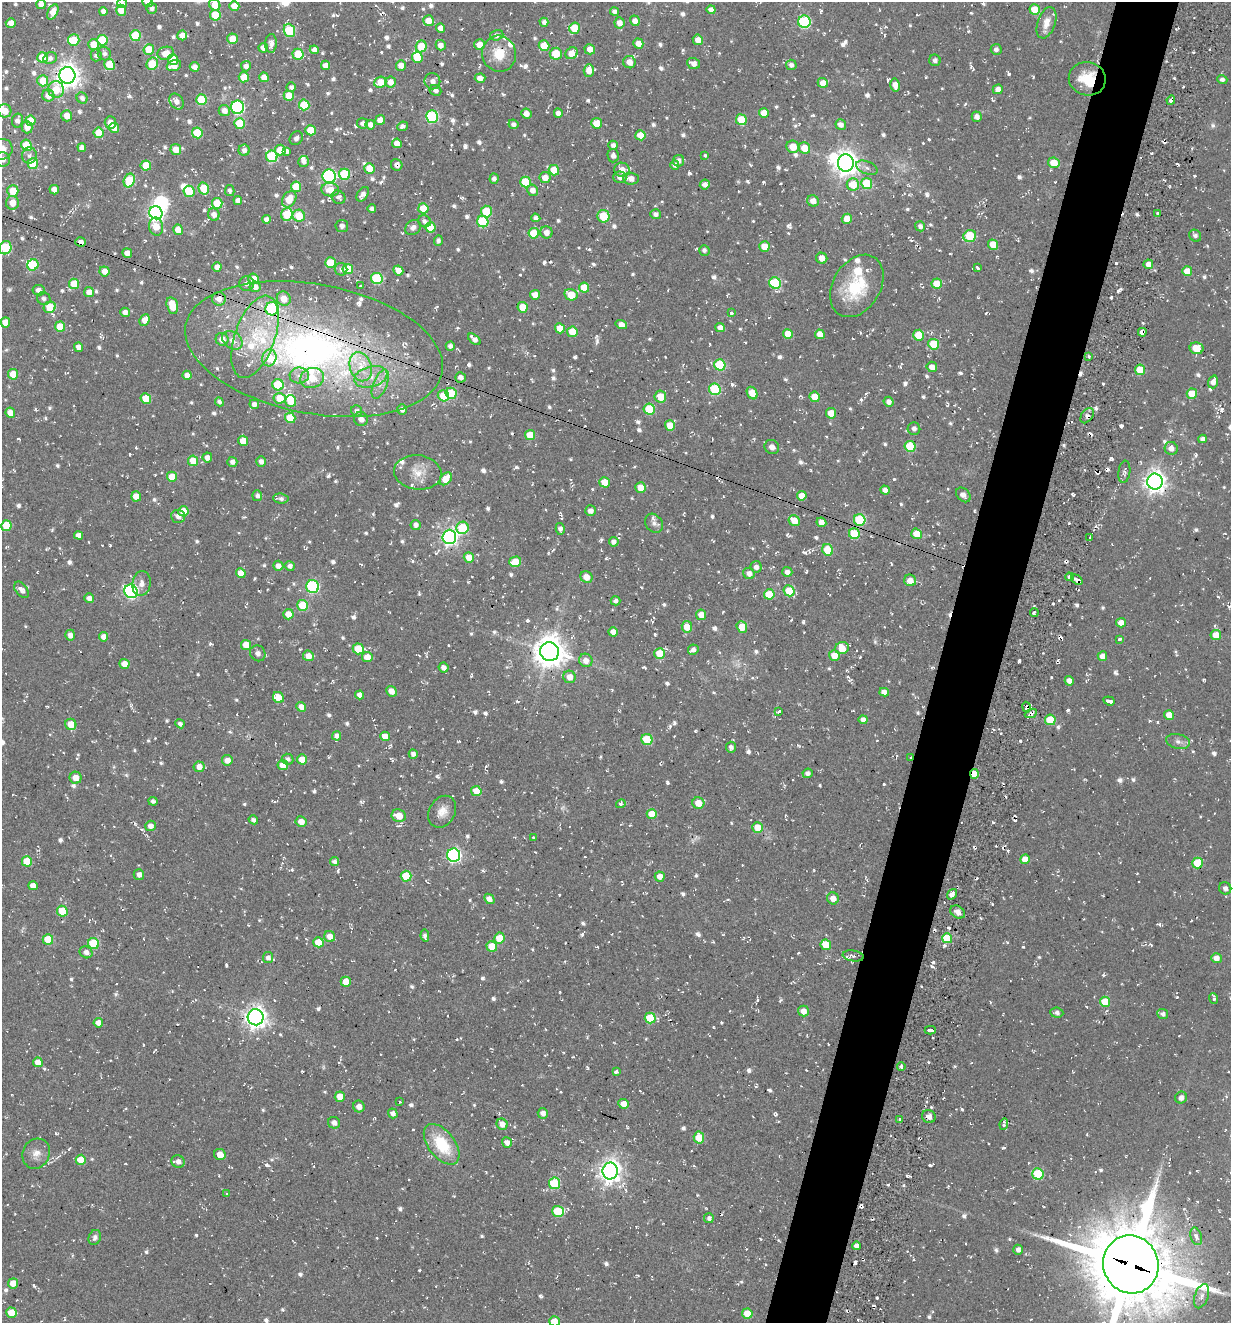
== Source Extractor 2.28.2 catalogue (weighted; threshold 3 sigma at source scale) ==
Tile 10 of 4 x 4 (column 2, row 3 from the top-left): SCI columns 1486-2714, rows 1343-2663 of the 5354 x 5304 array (HDU 1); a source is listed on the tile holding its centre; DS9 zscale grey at full resolution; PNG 1233 x 1325 px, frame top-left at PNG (2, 2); each listed source drawn as its Kron ellipse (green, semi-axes under 4 px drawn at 4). Shown black and unused: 5% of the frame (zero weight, under 2 of 3 exposures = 3% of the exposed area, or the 3 px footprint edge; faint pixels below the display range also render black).
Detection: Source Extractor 2.28.2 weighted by HDU 2 'WHT'; one run over the whole footprint, this tile lists its part. Background 0.0401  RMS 0.011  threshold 0.0517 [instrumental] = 3 sigma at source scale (4.5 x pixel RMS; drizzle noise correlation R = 1.50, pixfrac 1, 0.05/0.05 arcsec/px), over >= 5 px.
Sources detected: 1238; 2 too faint to see at this stretch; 6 inside a brighter object's white glare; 40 cosmic-ray / hot-pixel residue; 1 long thin detection or spike segment (spike, bleed or trail) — neither listed nor drawn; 23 inside a brighter listed object's ellipse — not listed separately; of the other 1166, all 500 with FLUX_AUTO >= 3.96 (the completeness limit of this list) listed and drawn (666 fainter detections not listed), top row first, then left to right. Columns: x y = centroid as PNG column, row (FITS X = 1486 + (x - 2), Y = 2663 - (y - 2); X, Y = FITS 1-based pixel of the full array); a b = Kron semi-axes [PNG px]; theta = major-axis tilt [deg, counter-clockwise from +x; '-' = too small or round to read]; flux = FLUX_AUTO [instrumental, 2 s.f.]
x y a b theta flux
148 2 5 5 - 6.9
122 3 5 5 - 6
41 4 5 4 - 7.9
215 5 6 5 - 20
234 6 5 5 - 14
152 8 5 5 - 5.1
121 10 5 5 - 18
711 10 4 4 - 7.3
1035 10 5 5 - 28
103 11 4 4 - 6.2
614 11 4 4 - 4.6
53 12 8 5 65 12
215 15 5 5 - 41
428 21 5 5 - 14
635 21 5 5 - 7.3
544 22 4 4 - 4.9
804 22 6 6 - 140
11 23 5 4 - 10
619 23 5 5 - 8.6
1046 23 16 9 71 14
440 28 4 4 - 8
575 28 5 5 - 36
289 30 7 5 -68 73
182 35 5 5 - 11
497 35 7 5 17 6.5
135 36 5 5 - 52
232 39 5 5 - 18
74 40 6 5 - 23
102 40 5 5 - 52
698 40 5 5 - 8.2
271 43 9 6 87 5
638 43 5 5 - 11
93 44 5 5 - 17
441 45 5 5 - 7.7
480 45 5 5 - 14
421 46 6 5 - 34
544 46 5 5 - 33
263 48 5 5 - 8.3
590 49 5 5 - 11
996 49 5 5 - 4.5
149 50 5 5 - 29
314 50 4 4 - 6.6
166 53 8 6 16 14
572 53 6 5 - 17
104 54 7 6 - 4.7
298 54 5 5 - 37
499 54 18 17 - 26
556 54 6 6 - 27
96 55 6 5 - 5.1
43 57 5 5 - 28
417 57 5 5 - 26
50 58 7 5 27 4.2
173 59 5 5 - 19
935 60 6 5 - 4
629 62 6 6 - 11
693 63 6 5 - 7
152 64 6 5 - 46
110 65 6 5 - 39
325 65 5 4 - 8.4
401 65 5 5 - 10
791 65 5 5 - 4.6
174 66 7 5 18 16
246 66 5 5 - 6.8
195 67 5 4 - 7.2
589 70 6 5 - 11
67 75 8 8 - 1100
244 77 5 5 - 20
264 77 5 5 - 12
480 78 5 4 - 7
1087 79 18 16 -11 35
1222 79 5 4 - 4.1
43 81 5 5 - 31
432 81 8 8 - 6.2
380 82 6 5 - 19
390 82 5 5 - 12
823 83 5 5 - 11
895 85 6 5 - 11
291 87 5 4 - 4.2
998 89 5 4 - 7.6
56 90 8 8 - 30
435 90 6 5 - 5.6
48 96 6 6 - 9.7
289 96 5 5 - 26
82 98 6 5 - 5
201 100 5 5 - 49
1171 100 5 3 - 4.8
176 102 8 6 -54 8.1
304 105 5 5 - 41
237 107 7 6 - 200
5 111 7 6 - 15
224 111 6 5 - 9.3
558 113 4 4 - 7.2
764 113 5 5 - 15
526 114 5 5 - 7.3
67 116 5 5 - 11
432 117 6 6 - 120
977 117 5 5 - 6.6
380 120 5 5 - 11
741 120 5 5 - 36
17 121 7 5 77 5.9
30 121 5 5 - 21
110 123 6 5 - 9
240 123 5 5 - 43
363 123 5 5 - 5.2
597 123 5 5 - 16
513 124 5 4 - 4
370 125 5 4 - 7.6
841 125 5 5 - 7.5
402 126 5 4 - 4.5
27 127 6 5 - 12
114 128 5 5 - 15
311 130 5 5 - 26
98 133 5 5 - 26
197 133 5 5 - 41
640 135 5 5 - 20
296 138 7 6 - 4.4
397 143 5 4 - 12
26 145 6 5 - 44
613 145 4 4 - 4.8
793 147 6 6 - 20
82 148 4 4 - 7.1
804 148 6 5 - 19
2 149 11 10 - 18
176 149 5 5 - 16
244 150 5 5 - 5.9
280 150 5 5 - 19
287 151 3 3 - 21
29 155 8 7 - 4.8
272 156 6 5 - 85
613 156 7 5 -78 4.7
705 156 3 3 - 11
3 159 7 7 - 7.1
678 161 6 5 - 6.2
304 162 5 5 - 4.8
846 163 8 8 - 1100
1054 163 6 5 - 21
33 164 5 5 - 47
146 165 5 5 - 30
397 165 6 5 - 6
675 165 5 4 - 4.6
369 168 5 5 - 20
867 168 11 6 -22 4.8
554 170 5 5 - 25
622 170 8 7 - 11
345 174 5 5 - 60
329 176 7 6 - 180
545 177 5 5 - 12
620 177 6 6 - 7.2
494 179 5 4 - 4.8
631 179 8 6 -7 9.5
129 181 7 5 67 63
525 182 5 5 - 45
867 183 5 5 - 51
705 185 5 5 - 6.4
853 185 6 6 - 27
296 187 5 5 - 35
204 188 6 5 - 39
54 190 5 4 - 12
330 190 9 7 -6 14
533 190 6 5 - 8.5
13 191 6 5 - 23
189 191 5 5 - 30
230 191 5 4 - 4
363 194 8 5 57 7.1
338 197 7 6 - 4.2
289 199 9 6 56 20
238 200 4 4 - 5.9
813 201 6 5 - 9.8
12 203 7 6 - 15
217 203 5 5 - 34
423 208 5 5 - 29
372 209 4 4 - 4.7
486 211 6 5 - 48
156 213 7 6 - 330
214 214 6 5 - 8.4
287 214 6 5 - 42
655 214 5 5 - 4.9
1158 214 4 3 - 6.9
299 216 6 6 - 28
603 216 6 6 - 39
536 218 4 4 - 5
266 219 4 4 - 6
847 219 5 5 - 17
424 221 6 5 - 4.4
483 222 6 5 - 66
342 226 6 6 - 4.2
920 226 5 5 - 5.1
156 227 9 7 -81 23
430 227 5 5 - 27
413 228 8 6 44 6.1
178 230 5 5 - 17
546 232 6 6 - 7.2
534 233 5 5 - 40
970 236 6 5 - 62
1195 236 6 5 - 4.2
438 241 5 4 - 4
81 242 5 4 - 6.6
993 245 5 5 - 19
764 246 5 5 - 18
5 248 7 6 - 77
704 250 5 5 - 4.2
127 253 5 4 - 8.2
822 258 6 5 - 11
330 263 5 5 - 37
1148 264 5 5 - 9.6
33 265 6 5 - 40
217 267 5 4 - 8.3
977 268 4 3 - 4.2
341 269 6 6 - 4.2
348 269 5 5 - 37
398 270 5 4 - 14
104 271 5 5 - 11
1187 271 5 5 - 22
377 278 6 5 - 88
254 279 5 5 - 14
247 283 7 7 - 4.8
775 283 6 5 - 72
74 284 5 5 - 35
937 284 5 5 - 26
360 286 3 3 - 4.7
857 286 33 23 59 62
255 287 5 5 - 7.9
584 288 5 5 - 24
39 290 6 5 - 6.4
89 292 5 5 - 9.4
535 295 5 4 - 10
571 295 6 5 - 29
44 299 7 6 - 4.5
219 299 7 6 - 9.5
284 299 7 7 - 13
172 306 9 5 -75 25
50 307 6 5 - 36
523 307 5 5 - 22
272 309 6 6 - 120
125 312 5 4 - 6.8
732 313 3 3 - 4.4
145 320 6 5 - 12
5 322 5 5 - 14
621 324 6 4 -17 8.7
60 327 5 5 - 29
560 328 5 5 - 17
720 328 5 4 - 7.3
572 332 5 5 - 26
1142 332 4 4 - 6.3
788 334 5 5 - 21
820 334 5 4 - 13
919 335 5 5 - 26
255 337 43 20 71 67
222 339 6 6 - 11
474 339 7 4 -39 7.1
232 340 11 8 -36 9.5
934 344 5 5 - 39
450 346 5 4 - 5.1
78 347 5 4 - 9.4
1196 348 7 6 - 27
314 349 130 64 -11 550
1089 356 3 3 - 4.6
269 358 8 7 - 20
720 365 6 5 - 62
361 367 15 11 -70 19
932 367 5 5 - 9.6
1140 370 5 5 - 40
13 374 5 5 - 29
187 375 4 4 - 9.1
299 376 9 8 - 6.2
371 377 17 10 16 16
460 377 5 5 - 6.7
312 378 12 10 19 21
1213 382 6 5 - 8.3
380 384 15 7 68 9.2
278 385 6 5 - 49
715 389 6 5 - 84
451 393 5 5 - 43
752 393 7 5 -58 20
1192 394 5 5 - 27
443 396 6 5 - 32
660 397 6 6 - 21
814 397 5 5 - 18
146 398 5 5 - 25
280 398 6 5 - 25
291 401 6 5 - 24
219 402 5 4 - 4
889 402 5 5 - 6.8
254 404 5 4 - 5.1
402 409 5 4 - 6
649 409 6 5 - 50
357 411 6 5 - 4.1
10 413 5 4 - 11
831 413 5 5 - 18
1087 416 8 5 56 4
290 418 5 5 - 38
361 419 7 7 - 8.2
670 425 5 5 - 23
914 429 6 6 - 4
530 435 5 5 - 23
1203 439 4 4 - 4.9
243 441 5 5 - 22
910 446 5 5 - 54
772 447 7 6 - 6.7
1171 448 7 6 - 8.9
207 457 5 5 - 7.2
193 461 5 5 - 29
232 462 5 5 - 5.8
261 462 5 5 - 5.7
418 472 24 17 -6 21
1124 472 11 6 82 4.3
172 477 5 5 - 24
446 479 7 5 48 24
1155 481 8 7 - 880
605 482 5 5 - 22
641 488 5 5 - 18
885 490 5 4 - 7.4
963 495 8 6 -45 5.2
136 496 5 5 - 15
257 496 5 5 - 4.7
802 496 5 4 - 15
281 499 8 5 -4 4.4
183 511 5 5 - 24
590 511 5 5 - 6.3
178 516 7 6 - 6.5
860 520 6 5 - 68
794 521 6 5 - 17
821 522 5 4 - 8.1
654 523 10 8 -51 5.3
416 525 5 5 - 5.6
6 526 5 5 - 43
462 528 6 6 - 60
560 529 6 4 -78 5.9
854 534 5 5 - 46
917 534 5 5 - 20
79 535 4 4 - 6.2
449 537 7 7 - 430
1089 538 3 3 - 4.3
614 542 5 4 - 6.1
828 550 6 5 - 35
469 557 5 5 - 15
515 562 6 5 - 21
278 566 5 5 - 7.2
290 566 5 5 - 5.2
756 567 6 5 - 5.9
787 572 5 5 - 5.3
241 573 5 4 - 13
749 574 6 5 - 7.7
586 577 6 5 - 11
1069 577 4 3 - 5.1
910 580 6 5 - 10
1077 580 6 4 -38 7.2
141 583 12 9 81 7.7
312 587 6 6 - 120
21 590 9 5 -51 7.2
131 591 7 6 - 230
789 591 6 5 - 37
769 594 5 5 - 33
89 598 5 5 - 6.2
615 601 5 4 - 4.2
303 605 5 5 - 47
1034 613 4 3 - 5.4
288 614 5 5 - 13
701 615 5 5 - 13
1121 623 5 4 - 10
687 627 6 5 - 20
742 627 6 5 - 24
613 632 5 4 - 8.8
70 635 5 5 - 7.7
1216 635 5 5 - 19
104 637 5 4 - 10
1119 639 3 3 - 4
246 645 5 5 - 18
842 648 7 6 - 24
358 649 5 5 - 37
693 650 5 5 - 4.9
549 652 9 9 - 2100
258 653 8 7 - 5.3
660 653 5 5 - 28
834 655 5 5 - 13
308 656 5 5 - 11
1102 656 5 4 - 8.5
367 657 5 5 - 14
586 660 7 6 - 9.8
124 664 5 5 - 11
443 667 5 5 - 6.4
569 677 6 6 - 12
1069 681 5 4 - 8.3
391 691 6 4 -42 11
884 692 5 4 - 7.6
360 695 4 4 - 7.4
278 697 6 5 - 26
1109 701 6 3 -20 24
301 707 5 4 - 8.3
1026 707 5 3 - 5
779 711 4 3 - 5.2
1031 713 6 4 22 4.9
1169 715 5 5 - 14
863 720 4 4 - 6.8
1050 720 5 5 - 35
71 724 6 5 - 19
180 724 5 4 - 4.9
337 736 4 4 - 5.9
385 736 5 4 - 12
647 739 5 5 - 51
1178 741 12 7 -12 5.8
731 747 5 5 - 4.7
413 754 4 4 - 5.6
911 757 3 3 - 4.5
288 759 6 5 - 4
302 759 5 5 - 15
227 760 5 5 - 11
283 765 5 5 - 16
199 767 5 5 - 10
808 773 5 4 - 4.9
974 774 5 4 - 17
76 778 6 6 - 12
476 791 5 5 - 21
153 801 5 4 - 4.2
698 803 6 5 - 17
621 804 5 4 - 9.9
442 812 17 13 58 13
652 814 5 5 - 21
399 816 7 6 - 16
253 820 5 4 - 4.6
301 822 5 5 - 11
150 826 5 5 - 7.8
758 827 5 5 - 21
533 838 3 3 - 25
454 855 7 6 - 240
1025 859 5 4 - 13
27 861 5 5 - 33
334 862 4 4 - 5.2
1198 863 5 5 - 46
139 875 5 5 - 4.5
406 876 5 5 - 44
660 876 5 5 - 8.6
33 886 5 4 - 10
1225 888 6 6 - 4.3
952 894 6 4 54 7.5
833 898 6 6 - 9.7
489 899 6 4 -44 8
62 911 5 5 - 32
958 912 8 5 -34 6.7
330 936 5 5 - 11
425 936 6 4 -82 4.8
499 938 5 5 - 28
947 938 5 5 - 38
48 939 5 5 - 33
318 942 5 5 - 24
93 943 6 5 - 62
826 945 5 5 - 29
492 946 5 5 - 28
86 952 7 5 -31 6.5
853 956 10 5 -8 4.9
268 958 5 5 - 5.7
1216 958 5 5 - 9.3
346 982 5 5 - 18
1214 998 5 3 - 5.9
1105 1002 5 5 - 31
803 1011 5 5 - 9
1057 1013 6 5 - 4.8
1163 1014 5 5 - 5
256 1017 8 8 - 890
650 1018 5 5 - 48
98 1023 5 4 - 9.5
930 1030 5 3 - 5.7
38 1062 5 4 - 15
901 1067 4 3 - 5.2
616 1072 4 3 - 6.7
340 1097 5 5 - 16
1181 1097 6 6 - 5.7
400 1102 3 3 - 5.2
623 1104 5 4 - 12
359 1106 6 5 - 6.8
393 1113 5 4 - 6
543 1113 5 5 - 6.6
929 1116 7 6 - 6.7
900 1120 3 3 - 4.3
334 1123 6 5 - 6.1
502 1124 6 5 - 9.4
1004 1124 6 3 83 6.1
699 1138 6 5 - 28
507 1142 5 4 - 7.7
442 1144 23 13 -52 54
36 1154 15 13 65 12
220 1154 6 5 - 13
81 1160 5 5 - 26
178 1161 7 6 - 6.9
610 1171 8 7 - 890
1038 1174 6 5 - 64
554 1183 6 5 - 64
226 1194 3 3 - 5.6
558 1211 6 5 - 55
709 1218 5 5 - 4.3
1196 1236 9 5 -74 5.7
95 1237 8 6 68 4.2
857 1246 4 4 - 7.7
1018 1250 5 4 - 5.1
1131 1264 29 27 -67 18000
13 1283 5 5 - 16
1201 1296 12 6 71 6.2
11 1313 5 5 - 26
747 1314 5 5 - 22
554 1321 5 5 - 18
Overlapping masked pixels (flux is a lower limit): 17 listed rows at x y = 1087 79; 1171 100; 397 165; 81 242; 219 299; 272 309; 1142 332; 314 349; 451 393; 860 520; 1077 580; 1026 707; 1031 713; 911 757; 974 774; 947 938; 1131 1264
Isophote crosses this tile's border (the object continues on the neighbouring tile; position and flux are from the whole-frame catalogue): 11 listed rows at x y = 148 2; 122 3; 41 4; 215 5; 53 12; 5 111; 2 149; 3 159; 5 248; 1131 1264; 554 1321